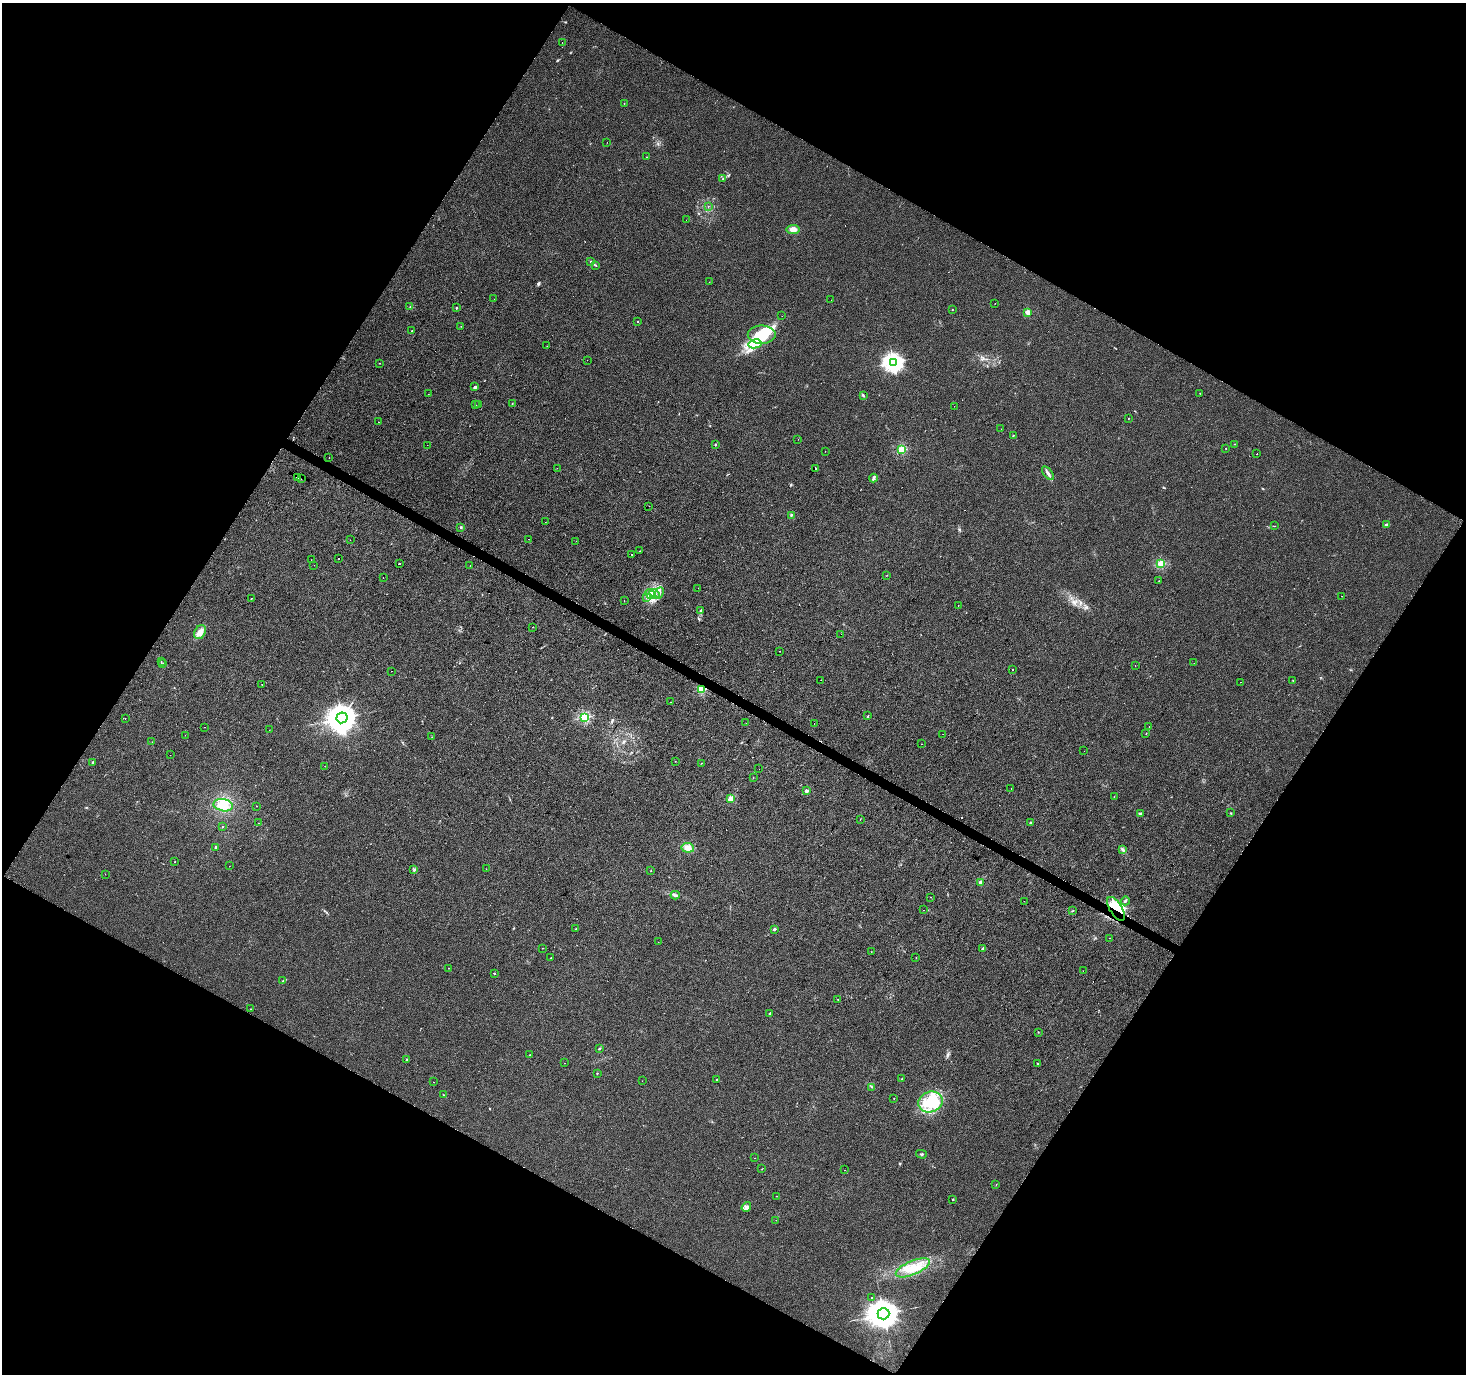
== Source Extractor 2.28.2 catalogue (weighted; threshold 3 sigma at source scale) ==
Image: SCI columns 6-5859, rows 259-5743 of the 5859 x 5934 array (HDU 1 of 3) = the unmasked area's bounding box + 8 px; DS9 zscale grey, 4 x 4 block average (1 PNG px = mean of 4 x 4 image px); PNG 1468 x 1376 px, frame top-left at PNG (2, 3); each listed source drawn as its Kron ellipse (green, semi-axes under 4 px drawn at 4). Shown black and unused: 48% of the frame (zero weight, under 2 of 3 exposures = <1% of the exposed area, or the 3 px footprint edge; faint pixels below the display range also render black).
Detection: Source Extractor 2.28.2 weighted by HDU 2 'WHT'. Background 0.00727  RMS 0.0046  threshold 0.0209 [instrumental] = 3 sigma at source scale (4.5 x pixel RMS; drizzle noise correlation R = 1.50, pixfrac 1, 0.0396/0.0396 arcsec/px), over >= 5 px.
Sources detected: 248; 1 too faint to see at this stretch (4 x 4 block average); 9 inside a brighter object's white glare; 18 cosmic-ray / hot-pixel residue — neither listed nor drawn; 2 coinciding with a brighter row at this scale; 22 inside a brighter listed object's ellipse — not listed separately; the other 196 listed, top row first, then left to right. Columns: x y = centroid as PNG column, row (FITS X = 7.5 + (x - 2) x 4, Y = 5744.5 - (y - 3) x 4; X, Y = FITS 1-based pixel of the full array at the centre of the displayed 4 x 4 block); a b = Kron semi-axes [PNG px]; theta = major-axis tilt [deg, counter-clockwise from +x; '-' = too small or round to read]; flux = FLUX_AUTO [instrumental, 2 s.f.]
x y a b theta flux
562 43 2 2 - 1.3
624 103 2 2 - 0.89
607 142 2 2 - 0.57
646 157 2 2 - 0.54
723 179 2 2 - 1.4
708 207 2 2 - 0.75
686 220 2 2 - 0.33
793 229 6 4 6 15
590 261 3 2 - 1.8
596 265 2 2 - 1.5
709 282 2 2 - 0.57
494 299 2 2 - 1.1
831 300 2 2 - 2.6
995 303 2 2 - 0.47
410 306 2 2 - 1.1
456 308 2 2 - 5.5
952 310 2 2 - 1.3
1028 312 2 2 - 63
782 316 2 2 - 0.82
637 322 2 2 - 1.9
461 326 2 2 - 0.88
412 331 2 2 - 4.1
762 335 14 9 0 49
755 344 7 4 12 17
547 346 2 2 - 0.46
587 360 2 2 - 2.3
893 362 3 3 - 1400
380 363 2 2 - 0.83
474 387 2 2 - 1
1200 393 2 2 - 0.6
428 394 2 2 - 0.42
863 395 4 2 - 3
512 403 2 2 - 1.1
476 405 2 2 - 1.7
478 405 2 2 - 3.6
954 406 2 2 - 0.55
1128 419 2 2 - 0.78
378 422 2 2 - 0.78
1001 429 2 2 - 0.52
1013 436 2 2 - 1.4
798 439 2 2 - 0.49
1235 444 2 2 - 1.1
427 445 2 2 - 0.42
715 445 2 2 - 11
1226 448 2 2 - 0.94
902 450 2 2 - 180
825 451 2 2 - 0.65
1257 454 2 2 - 1.5
329 458 2 2 - 1.6
557 468 2 2 - 1.5
816 468 2 2 - 6.9
1048 473 8 2 -52 7.9
298 477 2 2 - 2.7
873 478 4 2 - 8.4
301 479 2 2 - 4.9
649 506 2 2 - 0.48
791 515 2 2 - 2.1
545 522 2 2 - 1.7
1386 525 2 2 - 21
1275 526 2 2 - 0.74
461 527 3 2 - 2.3
528 539 2 2 - 0.61
350 540 2 2 - 1
576 541 2 2 - 1.3
640 551 2 2 - 1.9
632 555 2 2 - 3.1
339 558 2 2 - 4.1
311 560 2 2 - 0.49
399 563 2 2 - 4.8
1161 563 2 2 - 160
314 565 2 2 - 0.45
470 565 2 2 - 0.49
887 575 2 2 - 0.96
383 577 2 2 - 1.1
1159 581 2 2 - 1.1
698 588 2 2 - 0.45
654 593 5 3 - 10
659 593 6 3 66 8.7
650 594 5 4 - 12
1341 596 2 2 - 1.1
646 597 3 2 - 1.6
251 598 2 2 - 1.7
624 601 2 2 - 1.5
958 606 2 2 - 0.68
701 611 3 2 - 3.9
533 627 2 2 - 0.71
200 632 7 5 58 18
841 634 2 2 - 0.41
780 651 2 2 - 0.98
161 662 2 2 - 1.3
1194 663 2 2 - 0.39
162 664 2 2 - 0.69
1135 665 2 2 - 0.74
1012 670 2 2 - 1.8
391 671 2 2 - 2.7
821 680 2 2 - 0.96
1293 680 2 2 - 1
1241 682 2 2 - 0.78
262 684 2 2 - 1.2
701 690 2 2 - 190
671 702 2 2 - 0.45
868 716 2 2 - 4.3
584 717 2 2 - 290
125 718 2 2 - 0.93
342 718 5 5 - 5300
746 723 2 2 - 1.7
814 723 2 2 - 1.8
204 727 2 2 - 1.3
1149 727 2 2 - 0.52
269 730 2 2 - 0.4
943 734 2 2 - 1.8
1146 734 2 2 - 1.4
185 735 2 2 - 0.51
432 737 2 2 - 1.2
152 742 2 2 - 0.65
922 744 2 2 - 1.3
1084 751 2 2 - 0.62
170 755 2 2 - 0.47
675 761 2 2 - 0.67
93 762 3 2 - 2.4
701 763 2 2 - 0.95
325 766 2 2 - 0.68
759 769 2 2 - 3
753 778 2 2 - 0.65
1011 788 2 2 - 0.39
806 791 2 2 - 31
1114 796 2 2 - 0.72
730 799 2 2 - 91
223 805 10 6 -11 32
257 806 2 2 - 0.87
1230 813 2 2 - 1.1
1140 814 2 2 - 5.5
860 819 2 2 - 0.69
259 823 2 2 - 1.1
1031 823 2 2 - 11
223 827 2 2 - 1.3
216 847 2 2 - 13
688 848 6 5 - 17
1123 850 3 3 - 3.8
175 862 2 2 - 1.1
229 866 2 2 - 1.1
486 869 2 2 - 1
414 870 3 2 - 2.3
651 871 2 2 - 0.99
105 874 2 2 - 0.34
980 882 2 2 - 45
675 895 5 2 - 5.4
931 897 2 2 - 0.8
1024 901 2 2 - 2.2
1125 901 5 2 - 4.1
1116 909 14 6 -58 91
924 910 2 2 - 0.49
1073 910 2 2 - 1.3
576 929 2 2 - 4.5
774 929 2 2 - 15
1110 938 2 2 - 2.3
658 942 2 2 - 0.54
542 948 2 2 - 0.6
983 948 4 2 - 3
871 952 2 2 - 0.49
551 958 2 2 - 2.5
916 958 2 2 - 0.74
449 968 2 2 - 1.7
1083 971 2 2 - 0.88
494 973 3 2 - 1.6
283 981 2 2 - 1.2
838 999 2 2 - 0.95
251 1009 2 2 - 2.4
770 1013 3 2 - 2.9
1038 1032 2 2 - 1.1
599 1048 3 2 - 1.7
530 1055 2 2 - 0.71
407 1059 2 2 - 1.4
564 1063 2 2 - 0.86
1037 1064 2 2 - 1.9
597 1073 2 2 - 5.4
717 1079 2 2 - 1.8
902 1079 2 2 - 3.7
642 1081 2 2 - 0.52
434 1082 2 2 - 0.52
872 1087 2 2 - 1.8
443 1095 2 2 - 1.6
894 1098 2 2 - 1
931 1102 12 10 16 63
921 1154 5 2 - 2.8
755 1158 2 2 - 0.58
762 1169 2 2 - 0.95
845 1170 2 2 - 0.71
996 1185 2 2 - 1.2
777 1196 2 2 - 0.73
952 1200 2 2 - 0.89
746 1207 5 3 - 9.2
776 1220 2 2 - 0.36
913 1268 18 7 23 54
871 1297 2 2 - 2.9
884 1314 6 5 - 6900
Overlapping masked pixels (flux is a lower limit): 2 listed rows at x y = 701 690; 1116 909
Diffuse or blended objects may show on this block-average render without a row.